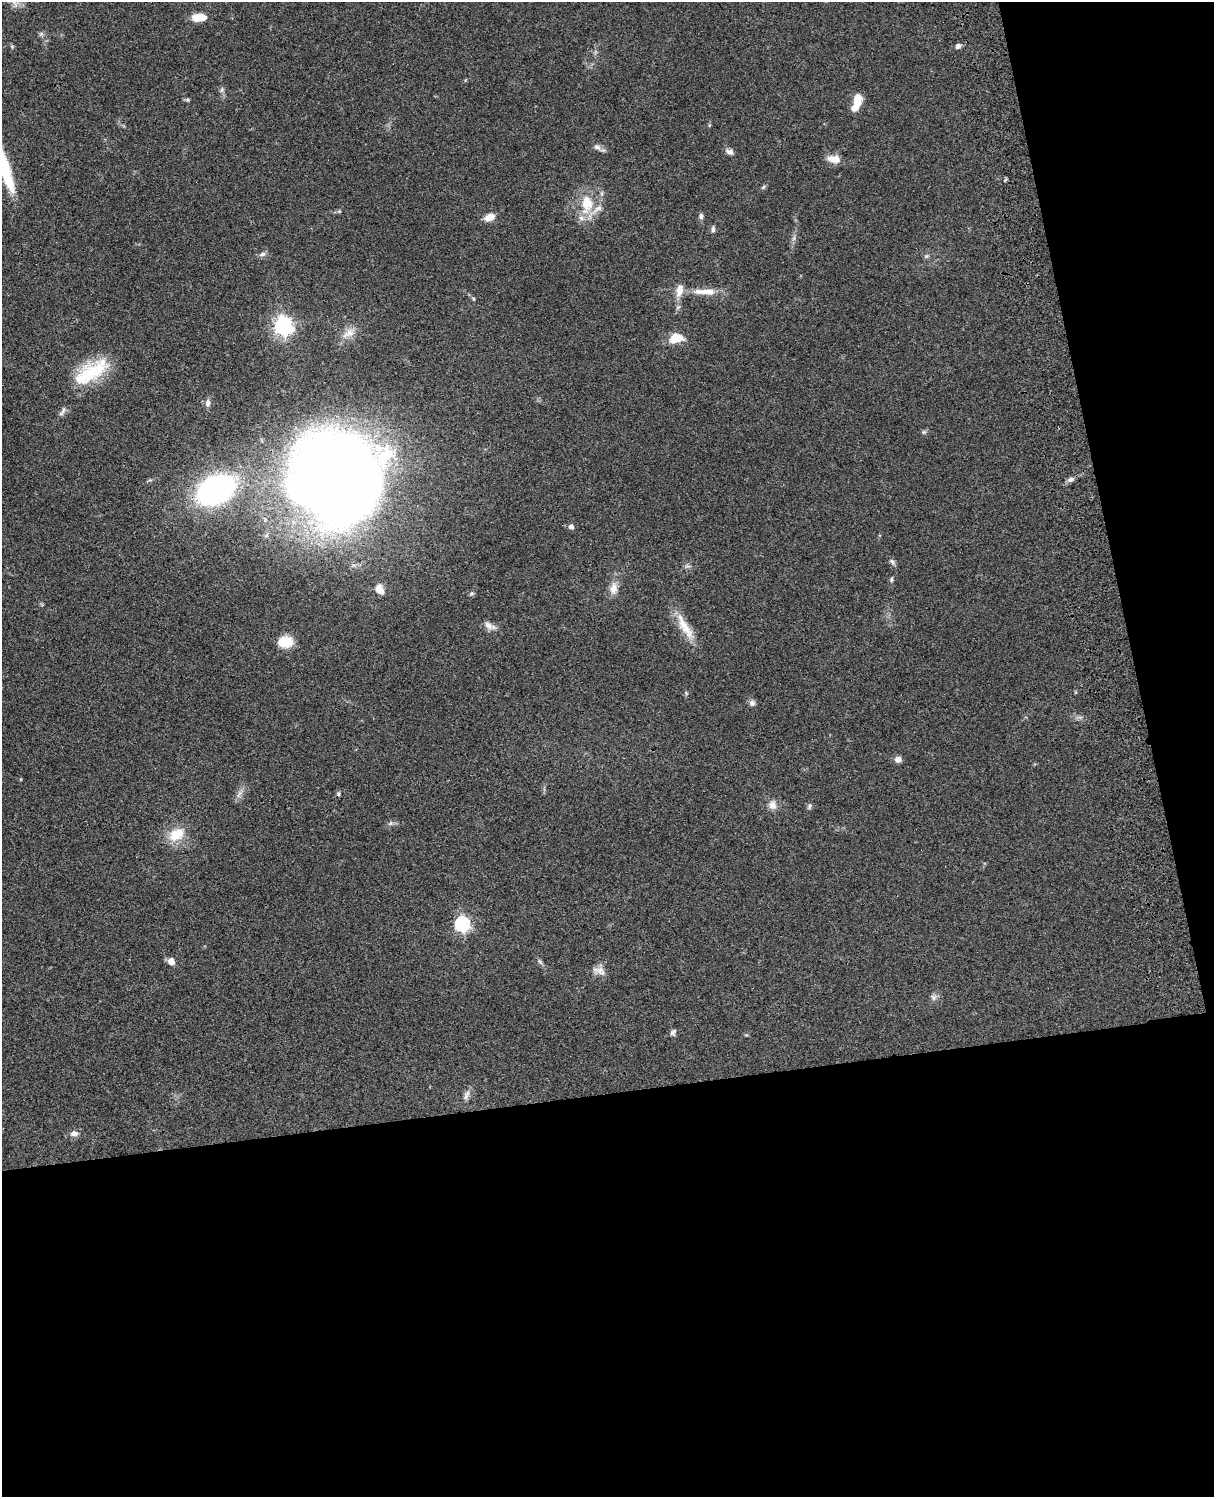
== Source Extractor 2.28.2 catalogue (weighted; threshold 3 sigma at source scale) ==
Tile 12 of 4 x 3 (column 4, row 3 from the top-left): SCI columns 3756-4967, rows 276-1770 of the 5086 x 4923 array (HDU 1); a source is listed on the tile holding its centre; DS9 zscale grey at full resolution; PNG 1216 x 1499 px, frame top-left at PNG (2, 2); no overlay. Shown black and unused: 33% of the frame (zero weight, under 3 of 4 exposures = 6% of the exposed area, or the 3 px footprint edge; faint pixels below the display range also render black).
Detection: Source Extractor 2.28.2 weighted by HDU 2 'WHT'; one run over the whole footprint, this tile lists its part. Background 0.0761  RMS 0.0059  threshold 0.0264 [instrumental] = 3 sigma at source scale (4.5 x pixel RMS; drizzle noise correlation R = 1.50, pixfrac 1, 0.05/0.05 arcsec/px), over >= 5 px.
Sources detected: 64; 1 inside a brighter object's white glare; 1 cosmic-ray / hot-pixel residue — not listed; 4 inside a brighter listed object's ellipse — not listed separately; the other 58 listed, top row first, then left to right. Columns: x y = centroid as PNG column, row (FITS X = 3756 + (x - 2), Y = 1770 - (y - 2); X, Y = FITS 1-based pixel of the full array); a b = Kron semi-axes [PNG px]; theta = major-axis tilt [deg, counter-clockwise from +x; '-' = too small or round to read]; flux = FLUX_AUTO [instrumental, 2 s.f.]
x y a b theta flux
199 17 15 8 4 10
41 34 7 5 46 1.1
12 46 6 5 - 0.85
958 46 7 6 - 1.9
222 90 8 5 70 1.3
187 99 7 4 0 0.88
857 100 15 9 80 8.3
709 125 6 4 89 0.66
597 147 10 7 -27 2.5
730 152 10 6 -22 2.5
831 159 14 8 -28 5.4
4 167 53 10 -72 36
763 187 6 5 - 0.94
602 193 6 4 72 1
587 204 24 14 87 17
339 211 6 5 - 0.82
701 216 7 6 - 1.6
489 217 12 8 22 5.3
713 229 8 5 88 1.7
794 238 7 4 71 1.3
262 254 9 6 19 2
927 256 6 5 - 1.1
705 292 35 8 -2 9.2
473 299 5 4 - 0.69
283 326 7 7 - 240
349 333 20 10 31 6.1
675 338 12 8 14 14
91 372 46 19 32 32
208 403 11 7 82 2.5
62 411 15 5 59 1.9
924 432 6 5 - 1
1070 479 10 6 24 2.1
338 481 61 60 - 1200
215 490 23 15 26 240
571 527 5 5 - 2.5
892 562 11 5 -51 1.6
687 566 8 5 7 1.4
891 579 6 4 80 0.97
613 588 17 10 82 5.7
380 589 11 7 -60 6.4
490 626 18 8 -25 3.9
685 627 43 11 -59 13
285 642 10 7 3 23
752 703 8 8 - 1.9
898 759 7 6 - 3.4
239 794 14 5 70 2.6
772 805 11 10 - 4.3
809 806 8 6 71 1.3
391 823 7 5 46 1.2
177 834 24 16 29 13
462 924 7 6 - 120
171 961 8 6 -64 4.4
540 962 9 4 -54 1.3
599 971 18 9 -18 4.2
933 997 8 8 - 2
673 1032 9 6 50 1.7
466 1095 15 7 68 3.1
74 1134 9 7 0 2.9
Isophote crosses this tile's border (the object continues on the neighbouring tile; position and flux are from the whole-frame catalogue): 1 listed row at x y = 4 167